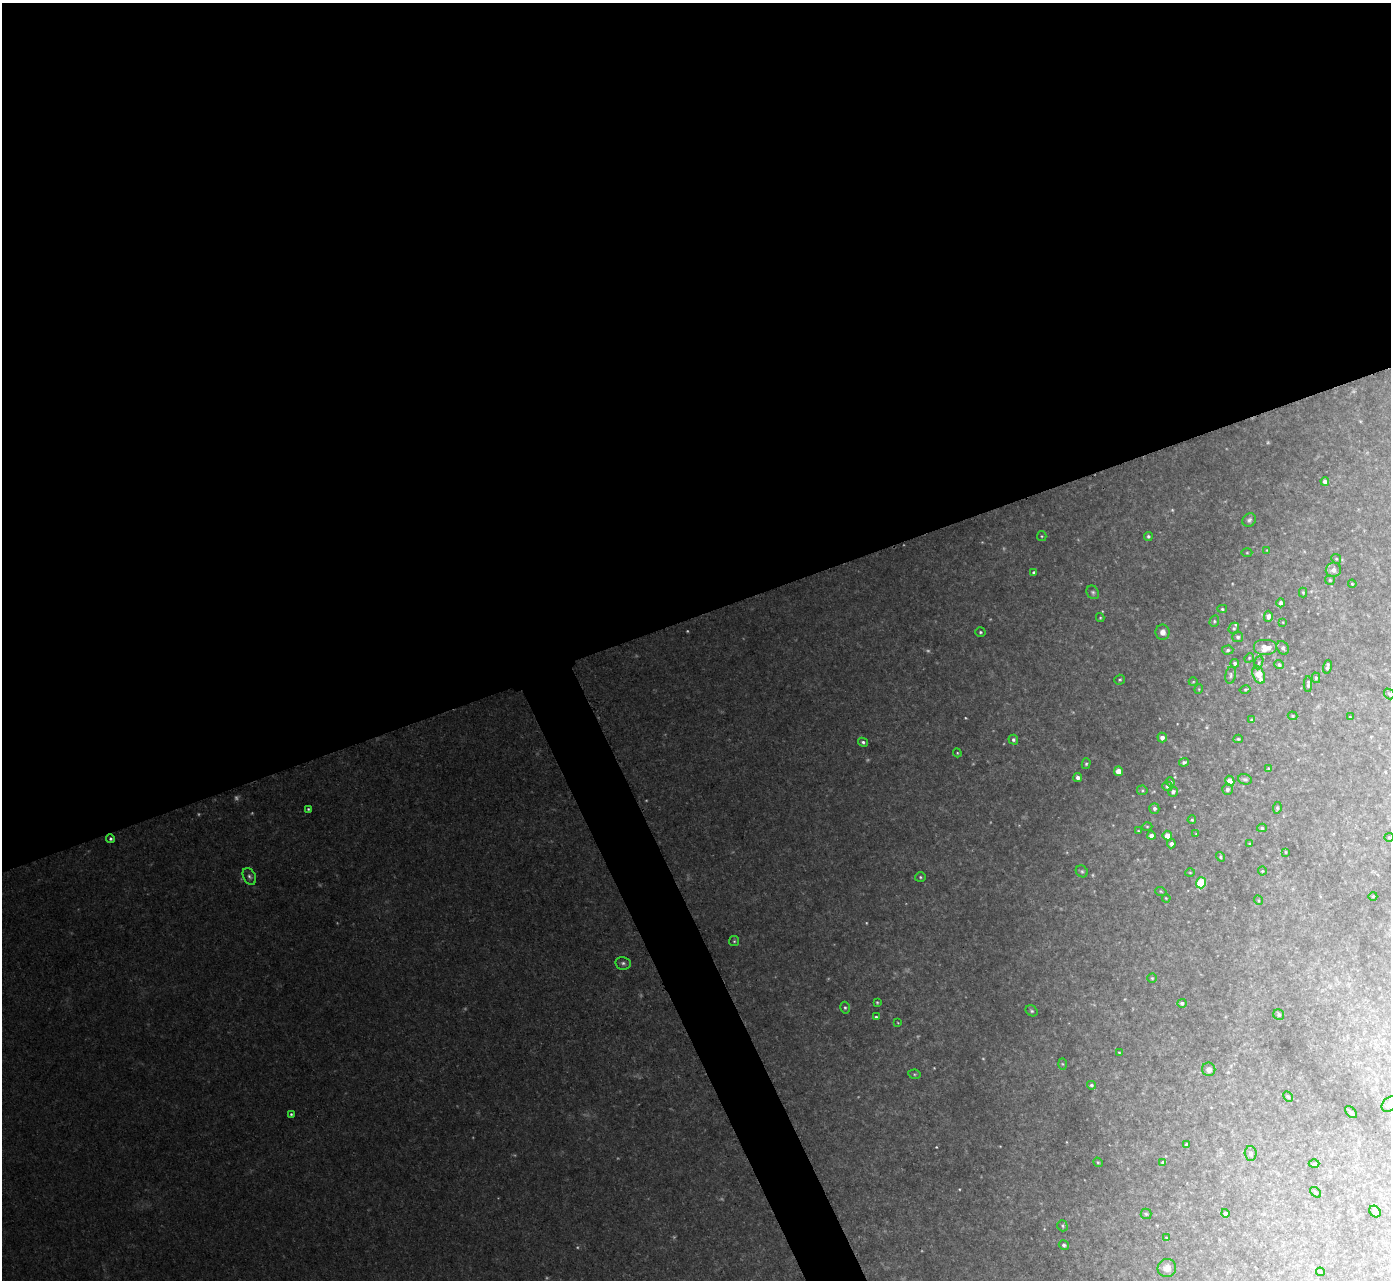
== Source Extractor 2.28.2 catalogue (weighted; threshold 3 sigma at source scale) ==
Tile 2 of 4 x 4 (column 2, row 1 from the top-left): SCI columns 1459-2847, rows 3989-5266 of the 5692 x 5725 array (HDU 1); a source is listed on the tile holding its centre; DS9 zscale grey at full resolution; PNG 1393 x 1282 px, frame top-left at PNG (2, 3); each listed source drawn as its Kron ellipse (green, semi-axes under 4 px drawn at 4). Shown black and unused: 50% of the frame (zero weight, under 2 of 3 exposures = <1% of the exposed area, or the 3 px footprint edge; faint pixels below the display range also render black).
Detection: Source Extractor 2.28.2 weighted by HDU 2 'WHT'; one run over the whole footprint, this tile lists its part. Background 0.0921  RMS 0.012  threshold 0.0536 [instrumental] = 3 sigma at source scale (4.5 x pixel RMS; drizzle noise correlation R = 1.50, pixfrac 1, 0.05/0.05 arcsec/px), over >= 5 px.
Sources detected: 144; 20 too faint to see at this stretch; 1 cosmic-ray / hot-pixel residue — neither listed nor drawn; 4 inside a brighter listed object's ellipse — not listed separately; the other 119 listed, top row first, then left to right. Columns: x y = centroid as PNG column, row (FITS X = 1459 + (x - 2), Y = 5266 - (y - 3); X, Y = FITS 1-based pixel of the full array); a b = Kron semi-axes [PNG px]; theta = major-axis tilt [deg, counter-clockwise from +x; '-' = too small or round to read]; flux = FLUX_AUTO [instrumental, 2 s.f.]
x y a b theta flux
1325 481 4 4 - 4.5
1249 520 7 6 - 3.1
1042 536 5 4 - 1.4
1148 536 4 4 - 2.3
1267 550 3 2 - 0.78
1247 553 5 3 - 1.1
1336 559 5 4 - 1.5
1333 570 7 7 - 7.2
1033 572 4 4 - 1.8
1330 580 5 5 - 1.7
1352 584 4 3 - 1.1
1093 592 7 6 - 2.5
1303 592 5 4 - 1.2
1281 603 4 4 - 3.3
1222 609 5 4 - 1.8
1268 616 5 4 - 4.8
1100 618 4 4 - 1.3
1214 621 6 4 71 1.9
1283 622 2 2 - 0.76
1234 628 6 5 - 1.9
980 632 5 4 - 2
1163 632 7 7 - 7.6
1238 637 5 5 - 2.8
1266 648 12 8 0 13
1283 648 7 5 -56 2.5
1228 650 6 4 3 2.2
1249 658 5 4 - 1.3
1235 663 4 3 - 3
1259 663 7 4 72 1.8
1279 665 5 4 - 2.7
1327 667 7 3 77 3.6
1231 675 8 5 80 2.7
1259 675 9 5 -67 20
1316 678 5 4 - 1.9
1120 680 5 5 - 1.6
1193 682 4 3 - 0.87
1308 684 8 3 89 2.4
1199 689 5 3 - 0.95
1245 689 5 4 - 1.4
1389 694 6 4 -47 1.8
1293 716 5 4 - 1.4
1350 717 3 2 - 0.92
1252 720 4 4 - 3.2
1162 737 5 4 - 5.4
1238 739 4 4 - 1.6
1013 740 5 4 - 2.7
863 742 5 4 - 2.5
957 753 4 4 - 1.3
1184 762 5 4 - 2.5
1086 764 5 4 - 1.9
1268 769 4 3 - 1.3
1118 771 4 4 - 18
1078 778 4 4 - 4.2
1245 779 7 5 -16 2.5
1230 781 5 4 - 14
1170 782 4 4 - 1.9
1167 786 5 4 - 2.9
1227 789 5 5 - 3.7
1142 790 5 5 - 1.7
1173 792 5 5 - 2.8
1154 808 5 5 - 3.6
1277 808 6 4 82 1.8
308 809 3 3 - 1.5
1192 820 4 3 - 1.4
1147 826 5 3 - 1.1
1262 828 5 4 - 1.7
1138 831 3 2 - 0.91
1196 834 2 2 - 0.86
1151 836 4 4 - 5.9
1167 836 5 4 - 12
1389 837 4 4 - 1.2
110 839 4 4 - 2.1
1250 843 4 3 - 0.89
1171 844 4 4 - 4.3
1286 852 3 2 - 0.94
1220 857 5 4 - 1.9
1082 871 6 5 - 2.2
1262 871 4 4 - 1.3
1190 872 5 3 - 1.1
249 876 9 6 -62 3.7
920 877 5 4 - 1.8
1201 883 5 5 - 52
1161 892 6 3 -21 1.3
1373 896 4 3 - 0.86
1166 898 4 3 - 1
1258 900 5 3 - 1.1
734 941 5 5 - 1.7
623 963 8 6 -10 3.4
1152 978 4 4 - 1.5
877 1002 4 3 - 1.3
1182 1003 4 4 - 3.2
845 1008 6 4 -74 2
1032 1011 6 5 - 2
1279 1015 6 5 - 1.9
876 1017 3 3 - 1.8
898 1023 4 2 - 0.76
1119 1053 3 2 - 0.93
1062 1064 5 4 - 1.2
1209 1069 7 6 - 5.9
914 1074 6 4 -11 1.9
1091 1085 4 4 - 2.1
1288 1097 5 4 - 1.6
1389 1104 9 6 45 4.1
1351 1112 7 4 -44 1.8
291 1114 4 3 - 1.6
1187 1145 4 3 - 3.7
1251 1153 7 6 - 4.8
1098 1162 5 4 - 1.3
1163 1162 4 4 - 3.2
1314 1164 5 3 - 1.3
1316 1192 6 4 -41 1.6
1375 1211 6 5 - 3.4
1225 1213 4 4 - 5.2
1146 1214 5 5 - 1.7
1062 1226 6 5 - 2.1
1166 1238 4 2 - 0.74
1064 1245 5 4 - 2.8
1167 1268 9 9 - 8.3
1320 1272 4 3 - 1.4
Isophote crosses this tile's border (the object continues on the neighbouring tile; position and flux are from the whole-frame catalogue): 1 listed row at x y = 1389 1104